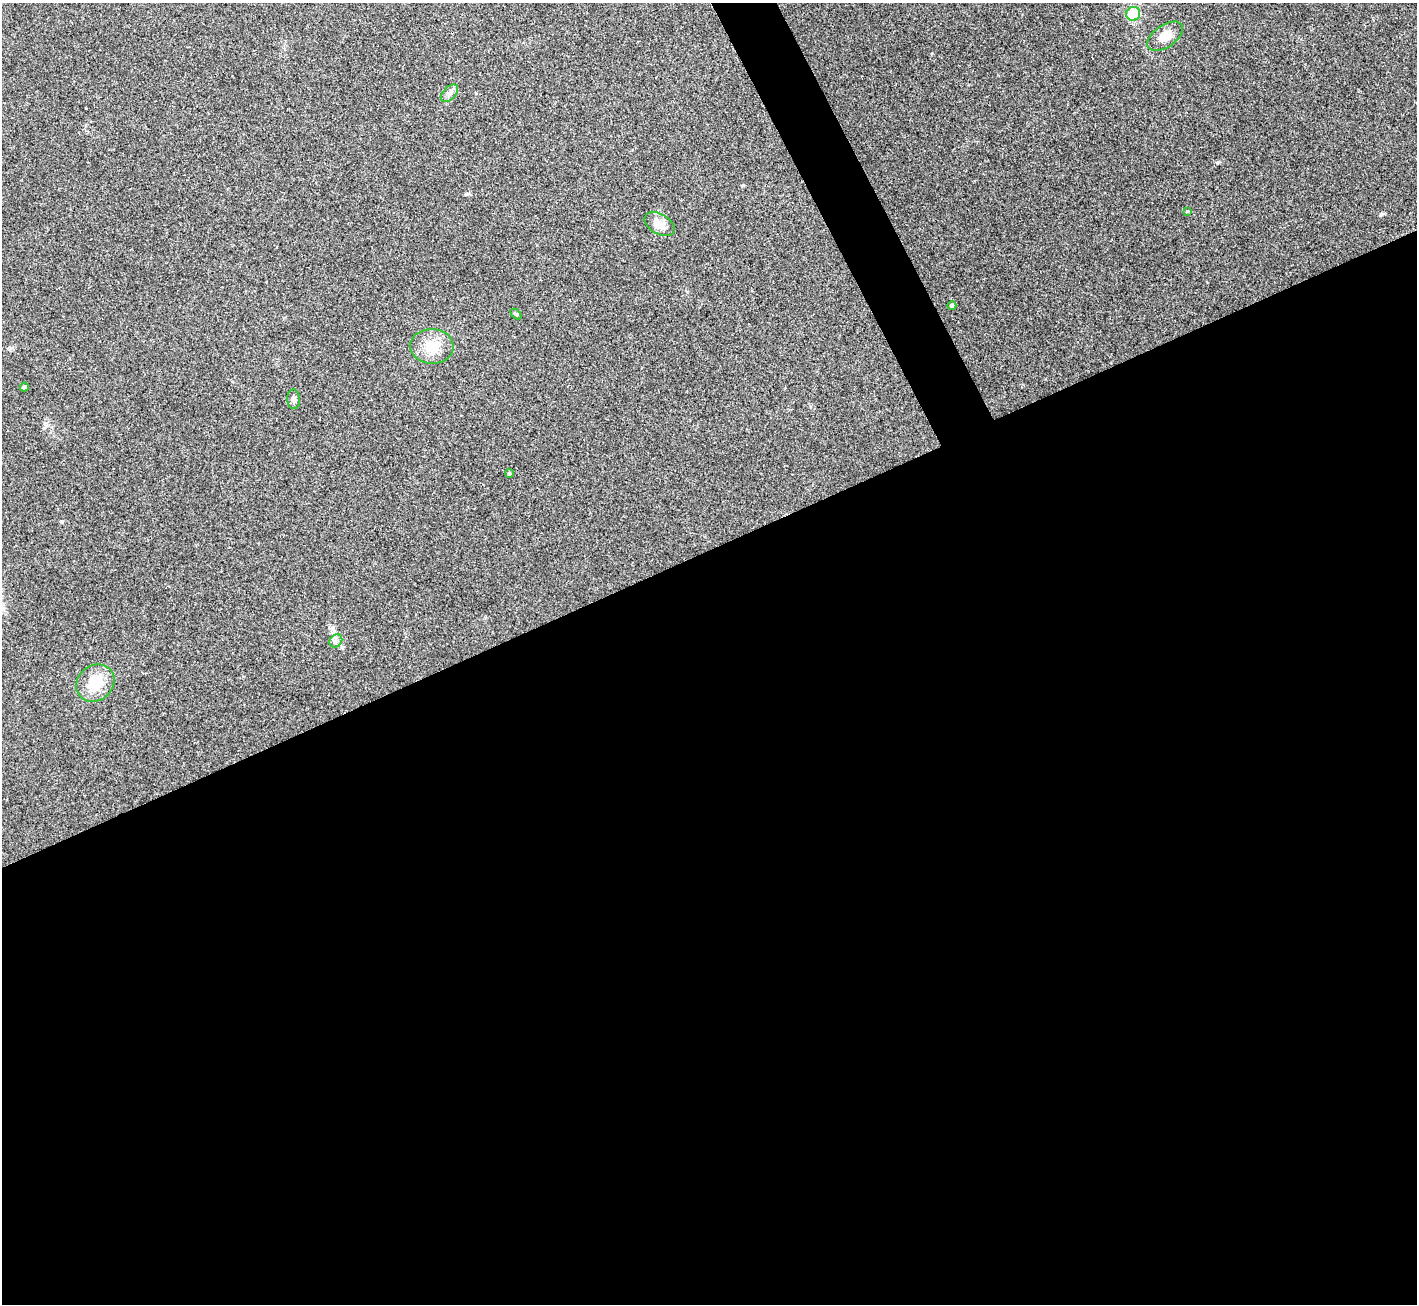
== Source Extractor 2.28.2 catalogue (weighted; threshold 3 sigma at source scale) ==
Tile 15 of 4 x 4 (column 3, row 4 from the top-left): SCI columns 2830-4244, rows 153-1454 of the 5658 x 5648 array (HDU 1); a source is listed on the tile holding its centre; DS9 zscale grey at full resolution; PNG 1419 x 1306 px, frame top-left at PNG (2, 3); each listed source drawn as its Kron ellipse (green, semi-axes under 4 px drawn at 4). Shown black and unused: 60% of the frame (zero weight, under 3 of 4 exposures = <1% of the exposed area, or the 3 px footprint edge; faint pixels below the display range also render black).
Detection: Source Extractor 2.28.2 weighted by HDU 2 'WHT'; one run over the whole footprint, this tile lists its part. Background 0.212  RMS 0.0081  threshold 0.0363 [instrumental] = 3 sigma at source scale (4.5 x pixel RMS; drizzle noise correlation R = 1.50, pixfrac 1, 0.05/0.05 arcsec/px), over >= 5 px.
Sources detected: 13; all 13 listed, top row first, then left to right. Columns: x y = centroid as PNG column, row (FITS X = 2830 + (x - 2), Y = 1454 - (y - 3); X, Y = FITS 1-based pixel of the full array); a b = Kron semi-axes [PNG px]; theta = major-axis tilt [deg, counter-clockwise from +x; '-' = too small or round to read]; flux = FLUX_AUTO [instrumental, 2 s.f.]
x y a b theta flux
1133 14 7 6 - 26
1165 36 20 11 35 9
449 93 10 6 45 3
1187 211 4 3 - 0.85
660 224 16 10 -30 6.8
952 306 4 4 - 2.3
516 314 6 4 -42 1.1
432 346 22 17 -1 16
24 387 4 4 - 2
294 399 10 6 -86 2.7
509 474 4 4 - 1.3
336 641 7 6 - 2.2
95 683 20 17 42 18
Unlisted compact peaks at least as high as the median listed source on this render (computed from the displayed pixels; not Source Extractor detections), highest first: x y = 1381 214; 467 194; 62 522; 932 53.